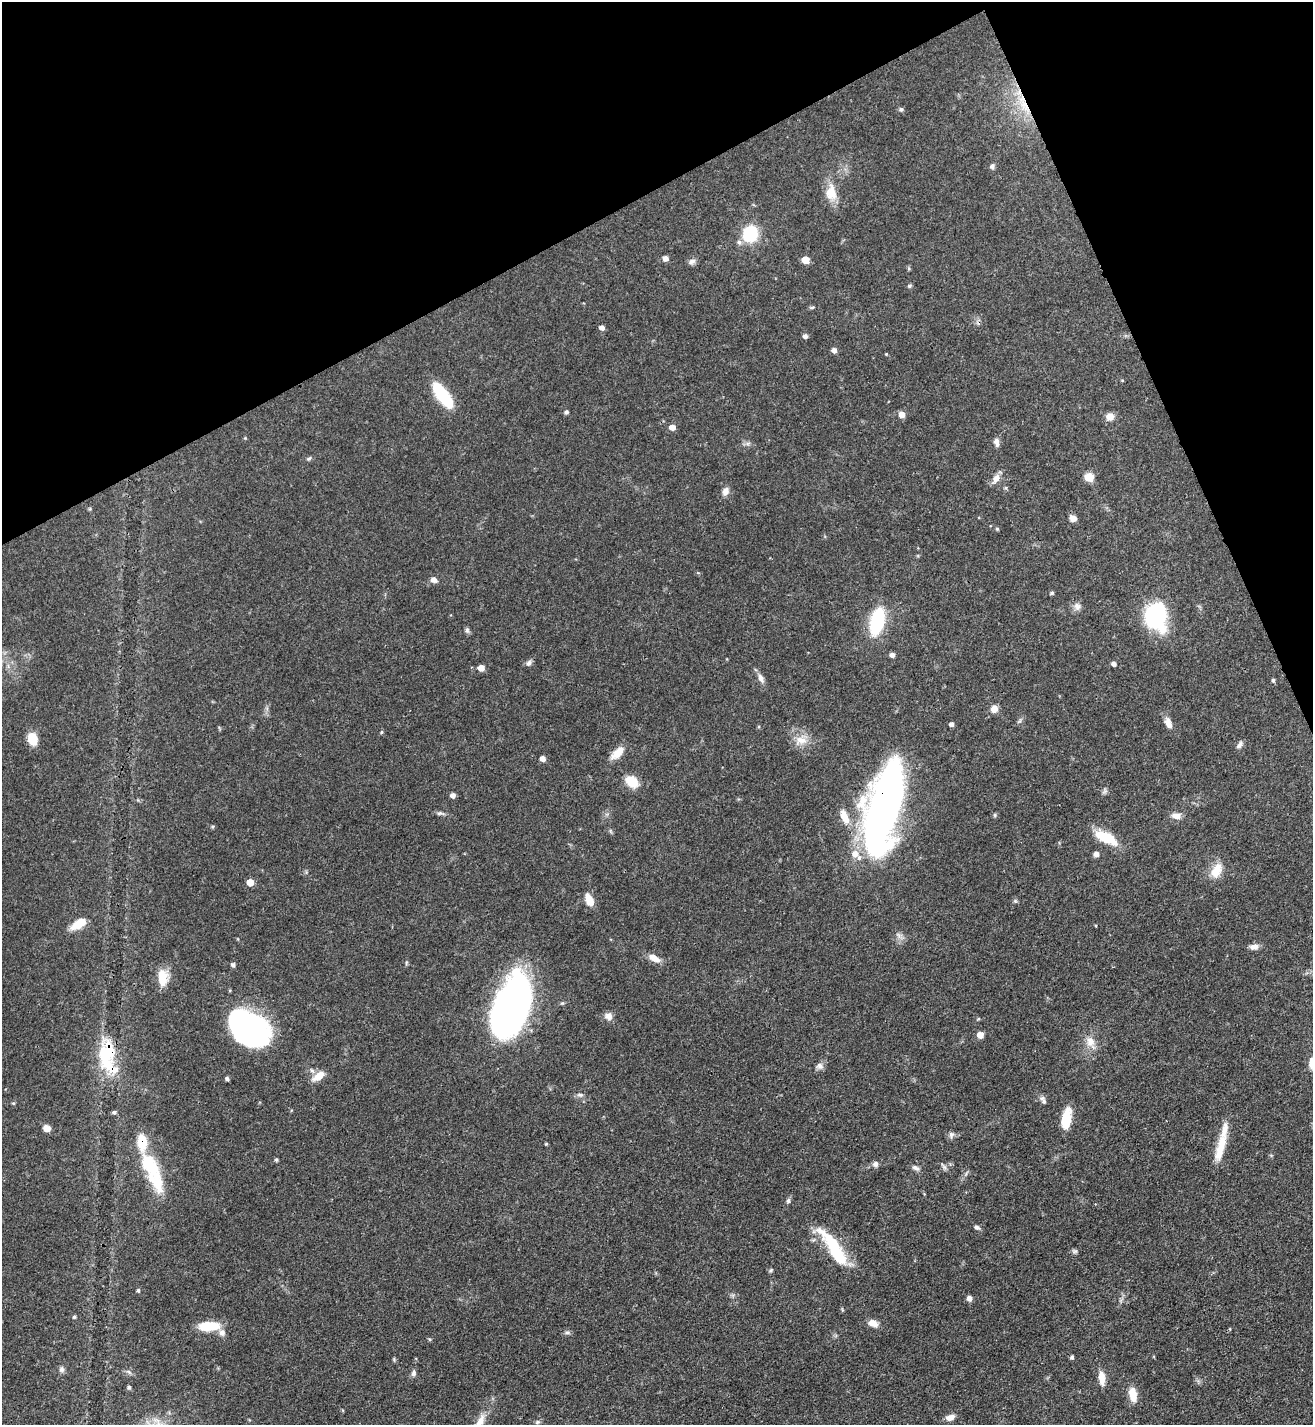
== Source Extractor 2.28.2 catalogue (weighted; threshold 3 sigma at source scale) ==
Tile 3 of 4 x 4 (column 3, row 1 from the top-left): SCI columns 2778-4088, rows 4274-5696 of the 5688 x 5698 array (HDU 1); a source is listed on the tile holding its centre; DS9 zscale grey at full resolution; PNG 1315 x 1427 px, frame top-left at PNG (2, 2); no overlay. Shown black and unused: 21% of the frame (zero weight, under 3 of 4 exposures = <1% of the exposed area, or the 3 px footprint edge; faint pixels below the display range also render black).
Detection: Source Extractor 2.28.2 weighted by HDU 2 'WHT'; one run over the whole footprint, this tile lists its part. Background 0.0609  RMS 0.0039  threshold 0.0177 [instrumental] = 3 sigma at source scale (4.5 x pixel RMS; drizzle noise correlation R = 1.50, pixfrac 1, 0.05/0.05 arcsec/px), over >= 5 px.
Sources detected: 123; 3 inside a brighter object's white glare — not listed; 6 inside a brighter listed object's ellipse — not listed separately; the other 114 listed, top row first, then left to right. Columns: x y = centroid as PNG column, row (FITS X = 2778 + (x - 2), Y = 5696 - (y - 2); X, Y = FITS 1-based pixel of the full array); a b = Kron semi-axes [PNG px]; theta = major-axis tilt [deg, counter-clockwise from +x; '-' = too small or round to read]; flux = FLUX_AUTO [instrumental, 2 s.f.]
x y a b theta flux
1023 104 30 10 -67 9.5
901 109 5 5 - 0.85
992 166 7 6 - 0.9
831 192 23 14 -88 7
750 234 13 12 - 20
739 242 7 6 - 1.2
665 258 5 5 - 2.4
805 260 5 5 - 6.8
692 261 10 7 20 1.4
910 286 5 5 - 0.62
812 307 6 4 3 0.52
602 327 5 4 - 1.9
805 336 5 5 - 1.4
834 350 5 5 - 1.7
886 354 3 3 - 0.3
1122 380 4 3 - 0.33
442 395 25 9 -54 29
566 412 5 4 - 0.9
902 414 6 5 - 3.4
1110 416 9 8 - 3
672 427 5 5 - 3.4
996 442 10 6 -85 1.8
309 458 8 4 24 0.7
1089 477 6 5 - 14
996 478 13 8 62 2.8
725 491 11 8 63 2.2
1073 518 9 8 - 1.9
997 529 4 4 - 0.55
434 580 8 6 -19 1.8
1052 593 4 4 - 0.69
1077 607 11 9 -72 1.9
1155 616 20 16 -82 52
877 621 29 13 75 25
467 630 8 5 -90 0.87
892 655 5 5 - 1.5
529 663 8 6 70 1.2
1114 664 5 4 - 1.5
481 668 5 5 - 3.6
761 678 13 7 -66 2.1
1273 680 5 4 - 0.73
994 709 9 8 - 2.5
1168 723 14 7 -71 3.1
951 724 4 4 - 1.4
381 732 5 3 - 0.46
33 739 11 8 -74 8
801 740 19 11 -1 5.1
1240 745 11 6 53 1.3
617 753 20 9 45 4.7
543 758 5 4 - 2.7
632 782 13 9 -41 8.8
1105 791 8 6 59 0.95
453 795 5 4 - 1.8
440 813 11 5 0 1
882 814 76 27 76 250
995 815 5 5 - 0.56
844 816 20 9 -66 5.2
1176 816 12 7 -7 2.7
1106 838 28 11 -27 12
1096 854 6 6 - 1.3
1217 870 22 13 61 6.1
250 882 5 5 - 5.7
589 900 13 7 -65 5.8
1015 901 5 5 - 0.58
79 923 20 9 30 6.7
1254 947 10 7 4 2.3
654 958 15 8 -27 3.5
406 963 6 4 72 0.5
233 965 5 5 - 0.84
162 978 20 10 -86 7
511 1008 56 30 71 160
608 1016 10 9 - 2.4
250 1028 44 28 -29 64
980 1035 5 5 - 4.5
1090 1042 13 12 - 4
107 1052 41 23 -77 24
820 1066 10 8 -20 1.6
318 1076 17 8 35 4.5
227 1078 4 4 - 0.87
580 1095 8 5 -10 1.1
1043 1100 12 6 -60 1.5
13 1103 5 4 - 0.51
114 1112 5 4 - 0.86
1066 1118 22 9 81 10
47 1128 7 6 - 2.9
951 1134 9 6 -87 1.2
546 1144 4 3 - 0.47
1220 1147 39 10 75 8.8
276 1160 4 4 - 0.67
875 1164 6 6 - 1.5
150 1166 43 21 -65 19
944 1166 11 4 -50 1
915 1168 10 6 -27 1.3
788 1201 7 5 75 0.83
977 1227 8 5 -22 1
1074 1251 7 5 -19 0.8
837 1254 61 13 -55 22
771 1270 7 4 49 0.57
138 1290 5 4 - 0.72
969 1298 5 5 - 1.9
74 1317 5 4 - 0.64
873 1323 11 7 -23 3.4
209 1326 24 10 3 9.7
1230 1329 5 3 - 0.3
567 1332 8 6 10 0.93
429 1339 5 4 - 0.5
1072 1357 5 4 - 0.93
62 1369 8 7 - 1.2
413 1373 8 6 78 1.1
1102 1378 16 7 -84 4.2
129 1387 5 5 - 0.79
1133 1394 15 8 -80 6
950 1417 11 7 17 2.4
537 1422 7 5 22 0.69
479 1423 33 9 58 6.4
Overlapping masked pixels (flux is a lower limit): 3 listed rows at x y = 1023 104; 882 814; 107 1052
Isophote crosses this tile's border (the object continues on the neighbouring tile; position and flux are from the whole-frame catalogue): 1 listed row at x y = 479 1423